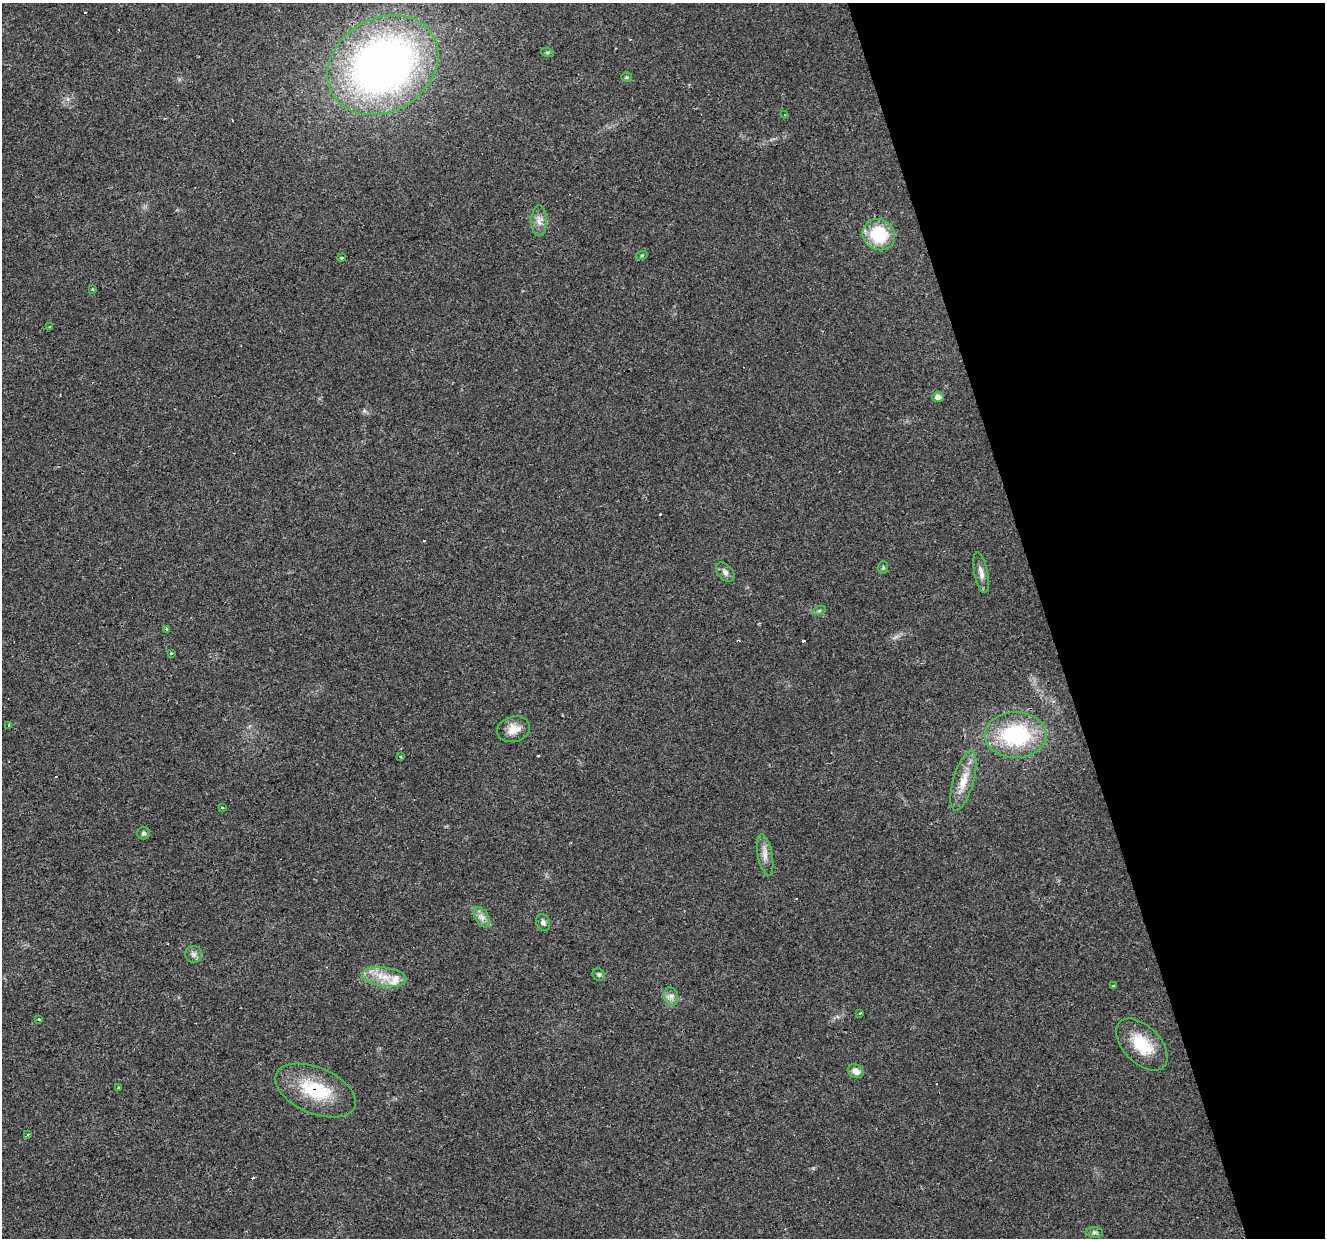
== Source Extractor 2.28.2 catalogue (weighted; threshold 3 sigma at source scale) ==
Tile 12 of 4 x 4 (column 4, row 3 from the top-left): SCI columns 3971-5293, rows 1340-2575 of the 5293 x 5105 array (HDU 1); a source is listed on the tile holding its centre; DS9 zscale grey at full resolution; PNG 1327 x 1240 px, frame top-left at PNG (2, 3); each listed source drawn as its Kron ellipse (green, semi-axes under 4 px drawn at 4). Shown black and unused: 21% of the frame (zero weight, under 3 of 4 exposures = <1% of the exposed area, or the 3 px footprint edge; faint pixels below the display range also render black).
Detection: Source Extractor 2.28.2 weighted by HDU 2 'WHT'; one run over the whole footprint, this tile lists its part. Background 0.0222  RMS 0.0032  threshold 0.0146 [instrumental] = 3 sigma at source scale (4.5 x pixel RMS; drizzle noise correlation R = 1.50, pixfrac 1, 0.0396/0.0396 arcsec/px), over >= 5 px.
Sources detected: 49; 8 cosmic-ray / hot-pixel residue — neither listed nor drawn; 1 inside a brighter listed object's ellipse — not listed separately; the other 40 listed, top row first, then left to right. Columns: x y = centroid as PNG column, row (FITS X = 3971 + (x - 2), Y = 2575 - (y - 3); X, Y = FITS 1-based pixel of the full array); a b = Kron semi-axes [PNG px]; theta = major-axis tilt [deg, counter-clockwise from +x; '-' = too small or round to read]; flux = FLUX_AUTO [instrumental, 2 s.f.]
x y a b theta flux
547 52 6 4 -17 0.46
383 65 58 46 31 190
627 77 5 4 - 0.42
785 115 3 3 - 0.83
539 221 15 7 90 2.2
879 235 17 15 -35 15
642 255 6 3 19 0.38
342 258 4 3 - 1.5
93 289 3 2 - 0.4
50 327 3 2 - 0.46
938 397 5 5 - 1.5
883 568 6 5 - 0.5
725 572 11 7 -47 1.3
981 573 21 7 -79 2.2
819 611 7 4 19 0.51
166 630 3 3 - 74
171 653 3 3 - 0.83
8 725 4 2 - 0.27
513 729 17 12 16 4
1016 735 31 23 0 31
400 757 3 2 - 0.56
963 781 31 10 74 6
222 807 3 3 - 1.8
144 833 6 6 - 0.71
765 855 21 7 -79 2.6
482 917 11 6 -59 1.7
543 923 8 6 -64 0.95
194 954 8 8 - 1.2
599 975 6 5 - 0.61
384 977 22 9 -7 5.7
1113 986 3 3 - 2.2
671 996 9 7 -75 1.5
860 1013 3 3 - 1.3
39 1020 3 3 - 1.9
1142 1045 31 18 -46 12
856 1071 8 6 -29 2.1
119 1088 3 3 - 2.3
315 1091 43 23 -23 18
28 1134 3 2 - 0.58
1094 1232 8 5 -6 0.73
Overlapping masked pixels (flux is a lower limit): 3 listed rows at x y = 383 65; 166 630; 315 1091